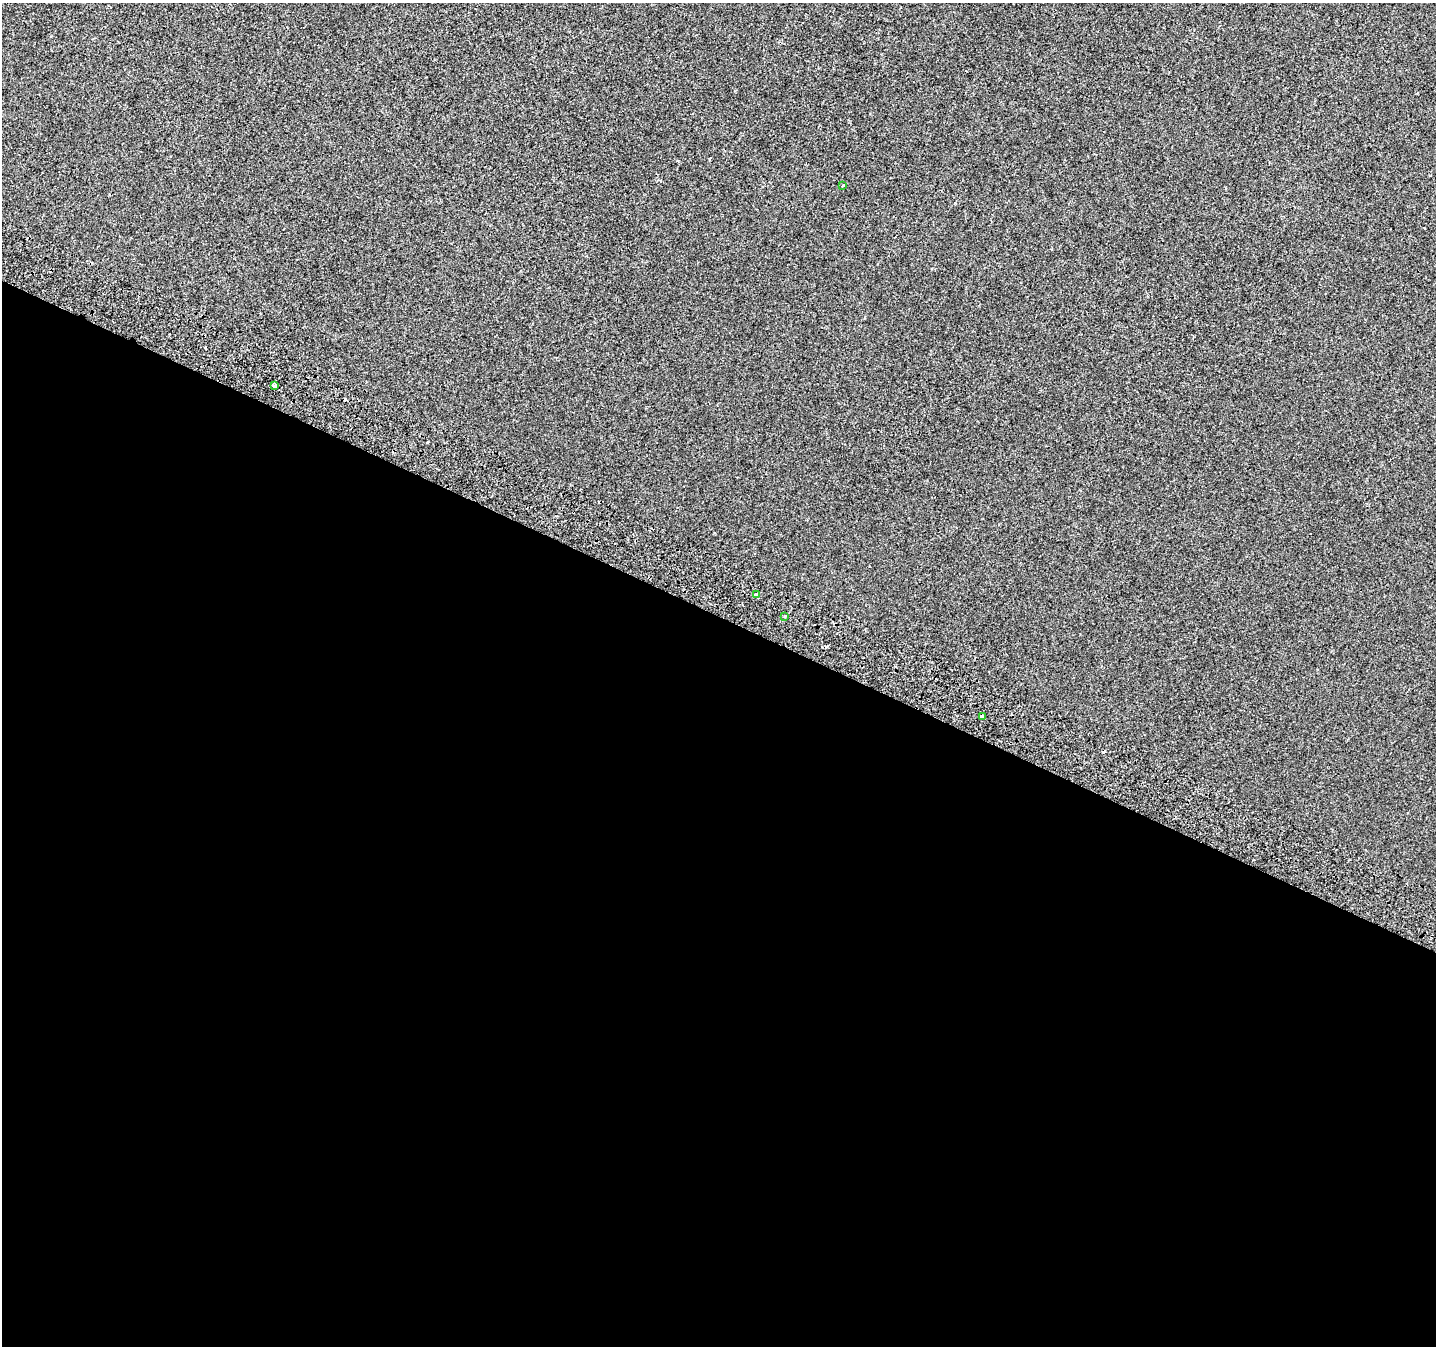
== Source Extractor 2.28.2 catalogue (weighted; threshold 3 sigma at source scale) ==
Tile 14 of 4 x 4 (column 2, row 4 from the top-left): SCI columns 1441-2874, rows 267-1610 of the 5769 x 5892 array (HDU 1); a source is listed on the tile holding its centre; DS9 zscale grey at full resolution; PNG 1438 x 1348 px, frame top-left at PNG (2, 3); each listed source drawn as its Kron ellipse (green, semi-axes under 4 px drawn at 4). Shown black and unused: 54% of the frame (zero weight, under 2 of 3 exposures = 2% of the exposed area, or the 3 px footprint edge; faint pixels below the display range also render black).
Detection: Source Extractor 2.28.2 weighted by HDU 2 'WHT'; one run over the whole footprint, this tile lists its part. Background -3.19e-04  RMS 0.0055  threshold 0.0246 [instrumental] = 3 sigma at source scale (4.5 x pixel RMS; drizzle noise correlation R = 1.50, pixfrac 1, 0.0396/0.0396 arcsec/px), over >= 5 px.
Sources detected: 9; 4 cosmic-ray / hot-pixel residue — neither listed nor drawn; the other 5 listed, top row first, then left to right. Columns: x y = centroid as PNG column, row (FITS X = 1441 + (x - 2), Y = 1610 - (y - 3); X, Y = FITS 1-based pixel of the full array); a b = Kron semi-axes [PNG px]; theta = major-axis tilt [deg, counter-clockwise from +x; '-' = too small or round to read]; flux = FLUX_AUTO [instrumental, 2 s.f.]
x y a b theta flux
843 186 3 2 - 0.59
274 386 4 3 - 4.6
756 595 4 3 - 5.4
785 616 3 3 - 0.56
982 716 4 3 - 1